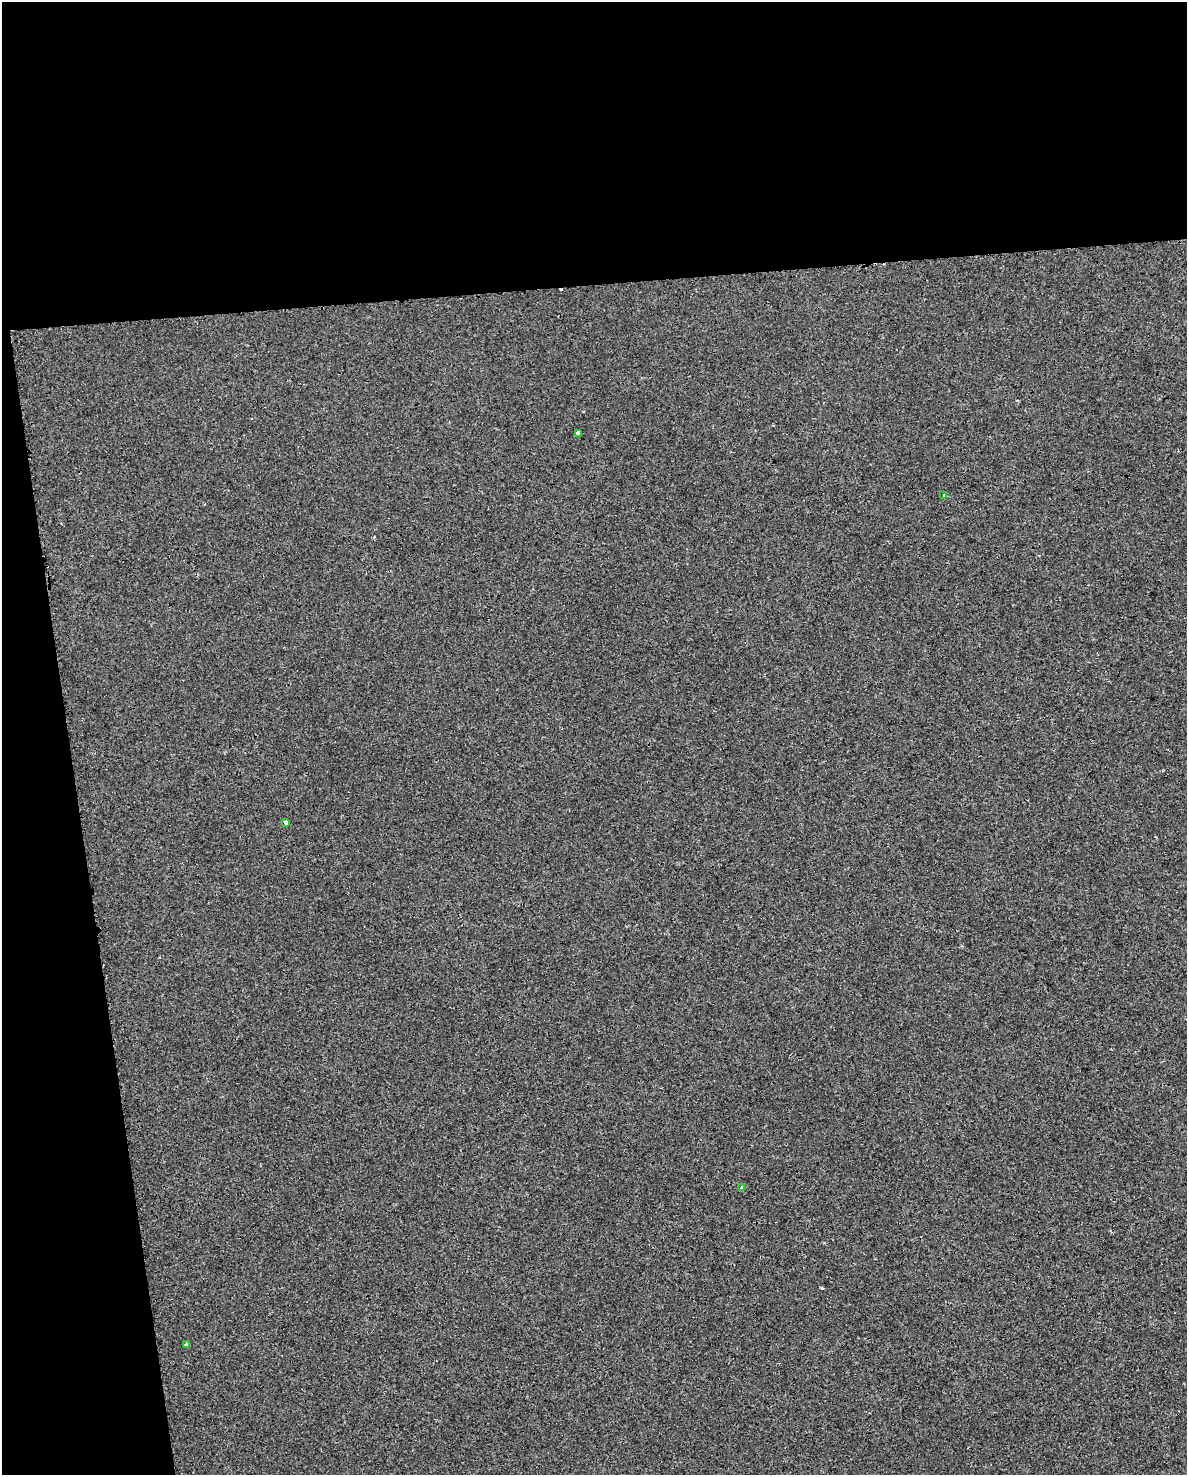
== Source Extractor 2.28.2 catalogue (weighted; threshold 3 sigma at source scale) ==
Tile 1 of 4 x 3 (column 1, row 1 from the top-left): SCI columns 4-1188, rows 2970-4442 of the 4747 x 4509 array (HDU 1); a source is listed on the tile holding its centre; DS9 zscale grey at full resolution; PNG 1189 x 1477 px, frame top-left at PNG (2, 2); each listed source drawn as its Kron ellipse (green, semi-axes under 4 px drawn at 4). Shown black and unused: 25% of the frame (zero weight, under 2 of 3 exposures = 1% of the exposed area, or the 3 px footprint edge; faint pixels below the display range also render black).
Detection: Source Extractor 2.28.2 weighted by HDU 2 'WHT'; one run over the whole footprint, this tile lists its part. Background -2.45e-04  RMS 0.0049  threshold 0.0221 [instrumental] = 3 sigma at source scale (4.5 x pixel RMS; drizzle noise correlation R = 1.50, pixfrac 1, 0.0396/0.0396 arcsec/px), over >= 5 px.
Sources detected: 6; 1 cosmic-ray / hot-pixel residue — neither listed nor drawn; the other 5 listed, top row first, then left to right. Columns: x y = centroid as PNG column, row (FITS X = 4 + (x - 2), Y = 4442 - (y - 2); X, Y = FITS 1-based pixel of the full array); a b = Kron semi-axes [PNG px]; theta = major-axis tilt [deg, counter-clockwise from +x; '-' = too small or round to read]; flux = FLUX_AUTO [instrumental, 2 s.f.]
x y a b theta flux
578 433 4 3 - 2.2
944 496 3 3 - 1.9
285 823 3 3 - 24
742 1188 3 3 - 1.8
187 1345 4 4 - 1